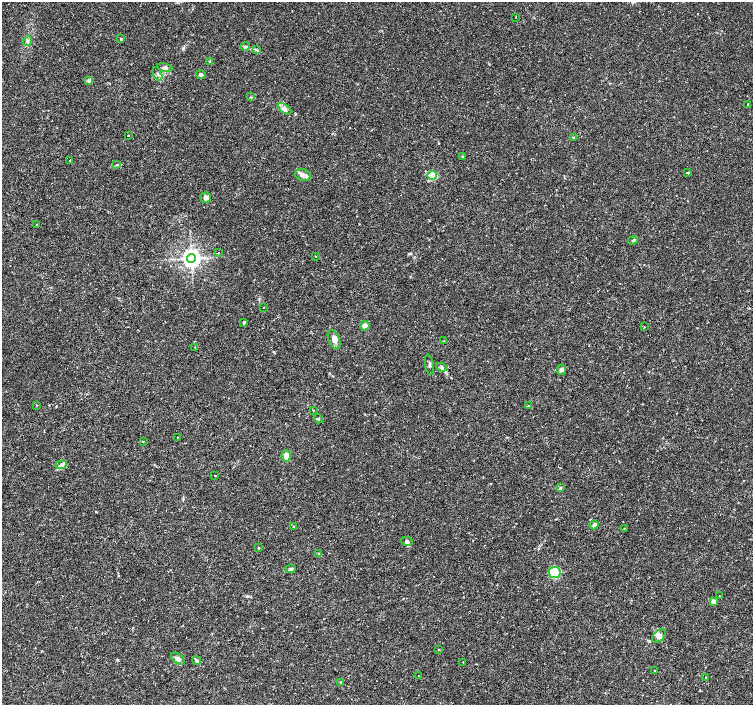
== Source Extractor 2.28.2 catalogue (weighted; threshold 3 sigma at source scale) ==
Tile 7 of 4 x 4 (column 3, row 2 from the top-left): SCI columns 3006-4506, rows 3046-4450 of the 6006 x 6026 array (HDU 1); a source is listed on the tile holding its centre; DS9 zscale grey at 2 x 2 block average (1 PNG px = mean of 2 x 2 image px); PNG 755 x 707 px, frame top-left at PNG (2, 2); each listed source drawn as its Kron ellipse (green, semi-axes under 4 px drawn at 4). Shown black and unused: <1% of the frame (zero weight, under 2 of 3 exposures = <1% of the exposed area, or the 3 px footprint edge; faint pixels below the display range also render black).
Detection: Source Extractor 2.28.2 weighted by HDU 2 'WHT'; one run over the whole footprint, this tile lists its part. Background 0.0217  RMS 0.0027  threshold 0.0123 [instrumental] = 3 sigma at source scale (4.5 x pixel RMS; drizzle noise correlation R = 1.50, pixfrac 1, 0.0396/0.0396 arcsec/px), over >= 5 px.
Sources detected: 67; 1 inside a brighter listed object's ellipse — not listed separately; the other 66 listed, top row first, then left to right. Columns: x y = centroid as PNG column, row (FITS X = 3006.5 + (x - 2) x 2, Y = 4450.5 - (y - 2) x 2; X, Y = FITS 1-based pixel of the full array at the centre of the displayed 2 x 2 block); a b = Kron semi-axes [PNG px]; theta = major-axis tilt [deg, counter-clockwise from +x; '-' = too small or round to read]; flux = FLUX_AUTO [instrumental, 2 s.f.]
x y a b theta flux
516 17 2 2 - 0.56
121 39 3 2 - 0.47
27 41 5 4 - 1.1
245 47 4 3 - 0.92
256 50 4 2 - 0.66
210 61 2 2 - 1.9
165 67 8 4 -14 1.7
157 74 7 3 -68 1.1
201 74 5 4 - 1.4
89 80 4 2 - 0.69
251 97 3 2 - 0.38
748 104 2 2 - 0.77
284 109 8 4 -36 2.3
128 135 2 2 - 0.65
574 137 3 2 - 0.5
463 156 3 3 - 0.57
70 161 2 2 - 1.1
117 165 4 2 - 0.54
687 173 3 2 - 0.61
303 175 8 5 -16 3.1
432 175 5 4 - 13
206 198 5 5 - 2.2
37 225 2 2 - 0.46
633 241 5 3 - 0.74
218 253 2 2 - 0.36
315 256 2 2 - 0.32
191 258 4 4 - 350
264 307 2 2 - 0.24
244 322 3 3 - 0.69
365 326 5 4 - 3.3
644 327 2 2 - 0.26
334 340 10 5 -66 3.4
444 341 2 2 - 0.35
195 347 2 2 - 0.48
430 365 10 2 -79 1.1
442 367 5 4 - 1.3
561 370 5 4 - 1.3
37 405 2 2 - 0.32
528 405 2 2 - 0.74
313 410 2 2 - 0.55
318 419 5 3 - 0.75
177 437 2 2 - 0.3
143 441 2 2 - 0.4
286 456 6 4 -85 4.2
61 465 6 3 18 1.2
215 476 2 2 - 1.3
560 488 4 2 - 0.54
594 525 4 3 - 1.8
294 527 3 3 - 0.58
624 528 2 2 - 0.37
407 541 6 4 -11 1.5
259 548 2 2 - 0.55
319 554 4 3 - 1
290 569 5 3 - 1.1
555 572 6 5 - 19
719 596 2 2 - 0.27
713 601 3 2 - 7
659 636 8 5 48 2.4
439 650 3 2 - 0.36
178 659 8 4 -38 2.1
197 661 4 4 - 1.4
463 662 3 2 - 0.28
654 670 2 2 - 0.41
418 675 2 2 - 0.18
706 677 2 2 - 0.47
341 682 3 2 - 0.5
Diffuse or blended objects may show on this block-average render without a row.